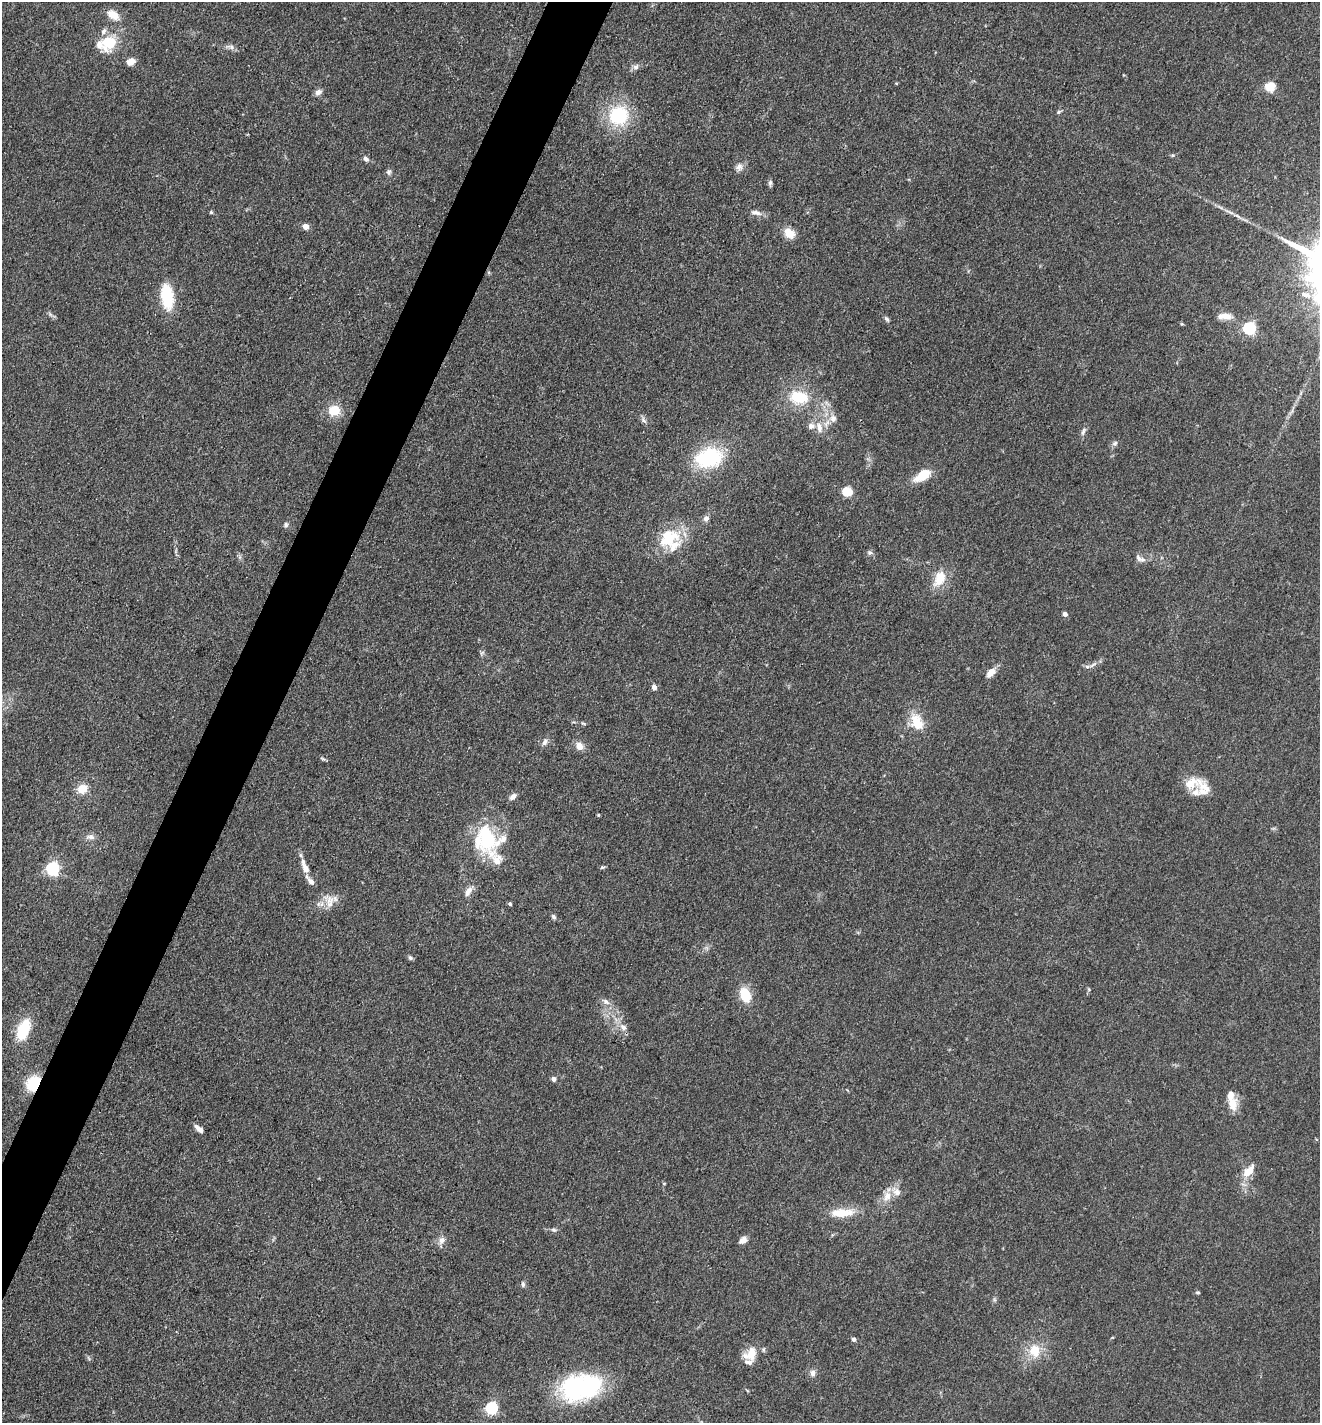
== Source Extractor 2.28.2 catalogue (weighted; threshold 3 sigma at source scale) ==
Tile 7 of 4 x 4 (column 3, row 2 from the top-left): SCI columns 2916-4233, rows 2844-4264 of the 5694 x 5685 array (HDU 1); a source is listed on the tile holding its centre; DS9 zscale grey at full resolution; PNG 1322 x 1425 px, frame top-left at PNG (2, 2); no overlay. Shown black and unused: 4% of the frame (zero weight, under 3 of 4 exposures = <1% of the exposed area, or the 3 px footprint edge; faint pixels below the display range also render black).
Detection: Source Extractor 2.28.2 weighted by HDU 2 'WHT'; one run over the whole footprint, this tile lists its part. Background 0.083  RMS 0.0063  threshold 0.0283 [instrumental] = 3 sigma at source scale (4.5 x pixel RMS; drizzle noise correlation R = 1.50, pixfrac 1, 0.05/0.05 arcsec/px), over >= 5 px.
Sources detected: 98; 13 inside a brighter listed object's ellipse — not listed separately; the other 85 listed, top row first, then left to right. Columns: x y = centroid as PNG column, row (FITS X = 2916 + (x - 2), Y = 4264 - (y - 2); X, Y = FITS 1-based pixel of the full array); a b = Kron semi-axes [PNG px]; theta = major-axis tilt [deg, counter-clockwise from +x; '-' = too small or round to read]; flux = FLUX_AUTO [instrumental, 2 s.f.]
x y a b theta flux
113 15 14 9 -35 8.4
108 43 22 18 29 19
230 47 14 5 -9 2.7
131 62 10 7 25 4.7
636 67 9 7 35 2.2
1270 87 5 5 - 34
318 92 9 6 37 2.9
1059 112 6 5 - 1.1
618 116 21 19 37 40
366 159 7 5 -46 2.2
739 167 11 9 67 3.4
389 172 8 6 73 1.8
770 183 8 5 88 1.5
211 212 5 4 - 0.83
756 212 15 6 -12 3.5
306 227 5 4 - 7.1
789 233 13 10 -33 8.2
1306 295 15 8 -14 4.7
167 296 18 9 -83 36
1225 316 19 8 -2 6.2
887 319 9 5 -55 1.4
1182 324 4 4 - 0.68
1249 328 6 5 - 100
799 397 21 14 -7 24
334 410 10 9 - 17
833 419 10 9 - 4.7
643 420 9 5 -55 1.8
819 427 17 8 -79 6.4
1083 431 13 5 67 2.1
1115 443 8 6 44 1.7
709 458 24 17 15 52
923 475 17 8 32 16
847 492 5 5 - 39
706 519 8 6 32 2.4
286 525 7 6 - 1.5
668 540 39 14 34 21
870 553 6 6 - 1.5
1139 558 11 7 -53 2.7
940 579 23 14 64 13
1065 614 5 4 - 2.6
482 653 8 3 45 0.84
1087 667 10 4 5 1.9
990 673 12 7 47 5.9
654 687 6 5 - 2.9
917 722 24 15 -65 14
545 742 10 6 58 2.7
579 746 10 8 -50 5.1
322 759 8 3 -19 1
1191 783 27 14 21 12
82 789 11 10 - 8.3
513 797 10 6 42 2.9
598 815 4 4 - 0.68
91 837 12 8 -15 3
487 838 41 23 -76 45
602 867 5 5 - 0.95
305 868 13 8 -65 5.2
52 869 6 6 - 120
310 881 13 5 -49 3.7
468 891 17 7 57 4.1
330 902 23 14 -65 8.6
510 904 4 4 - 0.97
553 916 7 5 -49 1.5
410 958 7 5 -49 1.2
745 995 13 9 -71 18
606 1002 11 7 -33 3
623 1027 11 8 -36 3.9
23 1029 20 11 68 27
554 1079 5 5 - 2.5
33 1083 16 12 53 21
1232 1103 20 13 -74 8.4
199 1129 11 5 -41 3.5
1248 1171 22 10 48 8.1
887 1196 15 11 69 7.3
842 1213 30 10 3 14
554 1230 8 5 -7 1.4
441 1240 11 7 71 3.3
743 1240 10 7 34 3.4
523 1284 7 5 -82 1.5
1198 1292 5 4 - 0.86
854 1339 5 5 - 2
1035 1351 19 15 -78 13
751 1354 19 14 46 11
813 1373 9 7 78 2.7
581 1387 42 25 13 86
491 1408 6 6 - 77
Overlapping masked pixels (flux is a lower limit): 1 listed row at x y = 33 1083